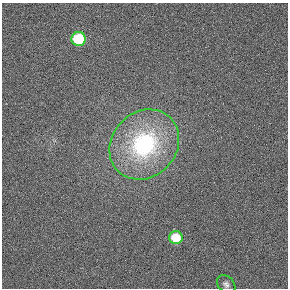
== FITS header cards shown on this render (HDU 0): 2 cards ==
NAXIS1  =                  286
NAXIS2  =                  286

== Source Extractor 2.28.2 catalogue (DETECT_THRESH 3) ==
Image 286 x 286 px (HDU 0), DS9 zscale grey, 1 PNG px = 1 image px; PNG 290 x 290 px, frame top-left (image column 1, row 286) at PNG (2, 3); each listed source drawn as its Kron ellipse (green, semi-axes under 4 px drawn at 4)
Background 0.00801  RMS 0.048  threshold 0.144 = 3 sigma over >= 5 px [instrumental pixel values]
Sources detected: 4; all 4 listed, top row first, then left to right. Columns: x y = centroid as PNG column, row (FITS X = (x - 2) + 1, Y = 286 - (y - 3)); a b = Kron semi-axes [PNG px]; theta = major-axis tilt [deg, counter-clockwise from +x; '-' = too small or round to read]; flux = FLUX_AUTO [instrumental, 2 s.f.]
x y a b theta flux
79 39 7 7 - 240
144 144 37 32 46 430
176 238 6 6 - 110
226 284 10 7 -43 13